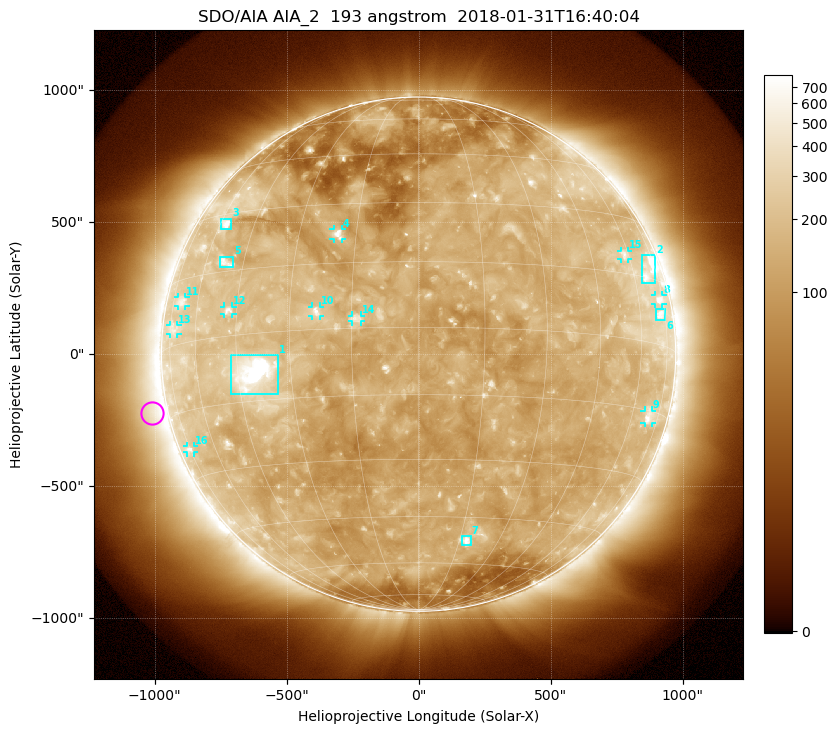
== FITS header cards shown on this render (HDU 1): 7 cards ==
TELESCOP= 'SDO/AIA'
INSTRUME= 'AIA_2'
WAVELNTH=                  193
WAVEUNIT= 'angstrom'
DATE-OBS= '2018-01-31T16:40:04.84'
CTYPE1  = 'HPLN-TAN'
CTYPE2  = 'HPLT-TAN'

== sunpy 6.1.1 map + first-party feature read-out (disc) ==
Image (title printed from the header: SDO/AIA AIA_2  193 angstrom  2018-01-31T16:40:04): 1024 x 1024 px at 2.4 arcsec/px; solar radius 974 arcsec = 406 px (full disc in frame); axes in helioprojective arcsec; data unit not stated in the header (colour bar unlabelled)
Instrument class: DISC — disc imager (sunpy class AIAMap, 193 A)
Bright regions (active regions / flare kernels): reference = the median radial profile (limb darkening/brightening removed); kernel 9 px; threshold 5 sigma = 253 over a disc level ~137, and >= 1.15x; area >= 12 px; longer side >= 10 px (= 24 arcsec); searched inside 0.97 R_sun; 16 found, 16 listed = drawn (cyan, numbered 1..; 10 of them under ~33 arcsec drawn as corner ticks so the feature stays visible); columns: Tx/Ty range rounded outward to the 5 arcsec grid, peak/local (2 s.f.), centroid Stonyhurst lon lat
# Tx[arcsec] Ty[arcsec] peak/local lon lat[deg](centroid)
1 -710..-530 -150..-5 23 -40 -9
2 845..895 270..375 5.2 +68 +16
3 -750..-710 470..515 5 -57 +27
4 -325..-290 435..475 6.4 -20 +22
5 -755..-700 325..370 4 -52 +17
6 900..935 130..170 3.9 +71 +7
7 160..200 -725..-685 5.2 +18 -52
8 895..925 190..225 4.2 +72 +10
9 855..885 -260..-210 3.6 +69 -16
10 -405..-375 145..180 4.9 -23 +4
11 -915..-880 180..215 3.1 -69 +10
12 -740..-705 150..180 4.5 -48 +6
13 -940..-915 75..110 2.7 -72 +4
14 -255..-215 125..150 3.5 -14 +2
15 765..795 360..390 3.2 +58 +20
16 -875..-850 -375..-345 3.3 -75 -23
Off-limb structures (1.02-1.3 R_sun): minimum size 162 px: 5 found; the strongest spans PA ~55..140 deg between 1.02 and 1.3 R_sun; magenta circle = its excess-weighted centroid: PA ~105 deg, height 1.06 R_sun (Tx ~-1010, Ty ~-225 arcsec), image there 2.2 x the reference